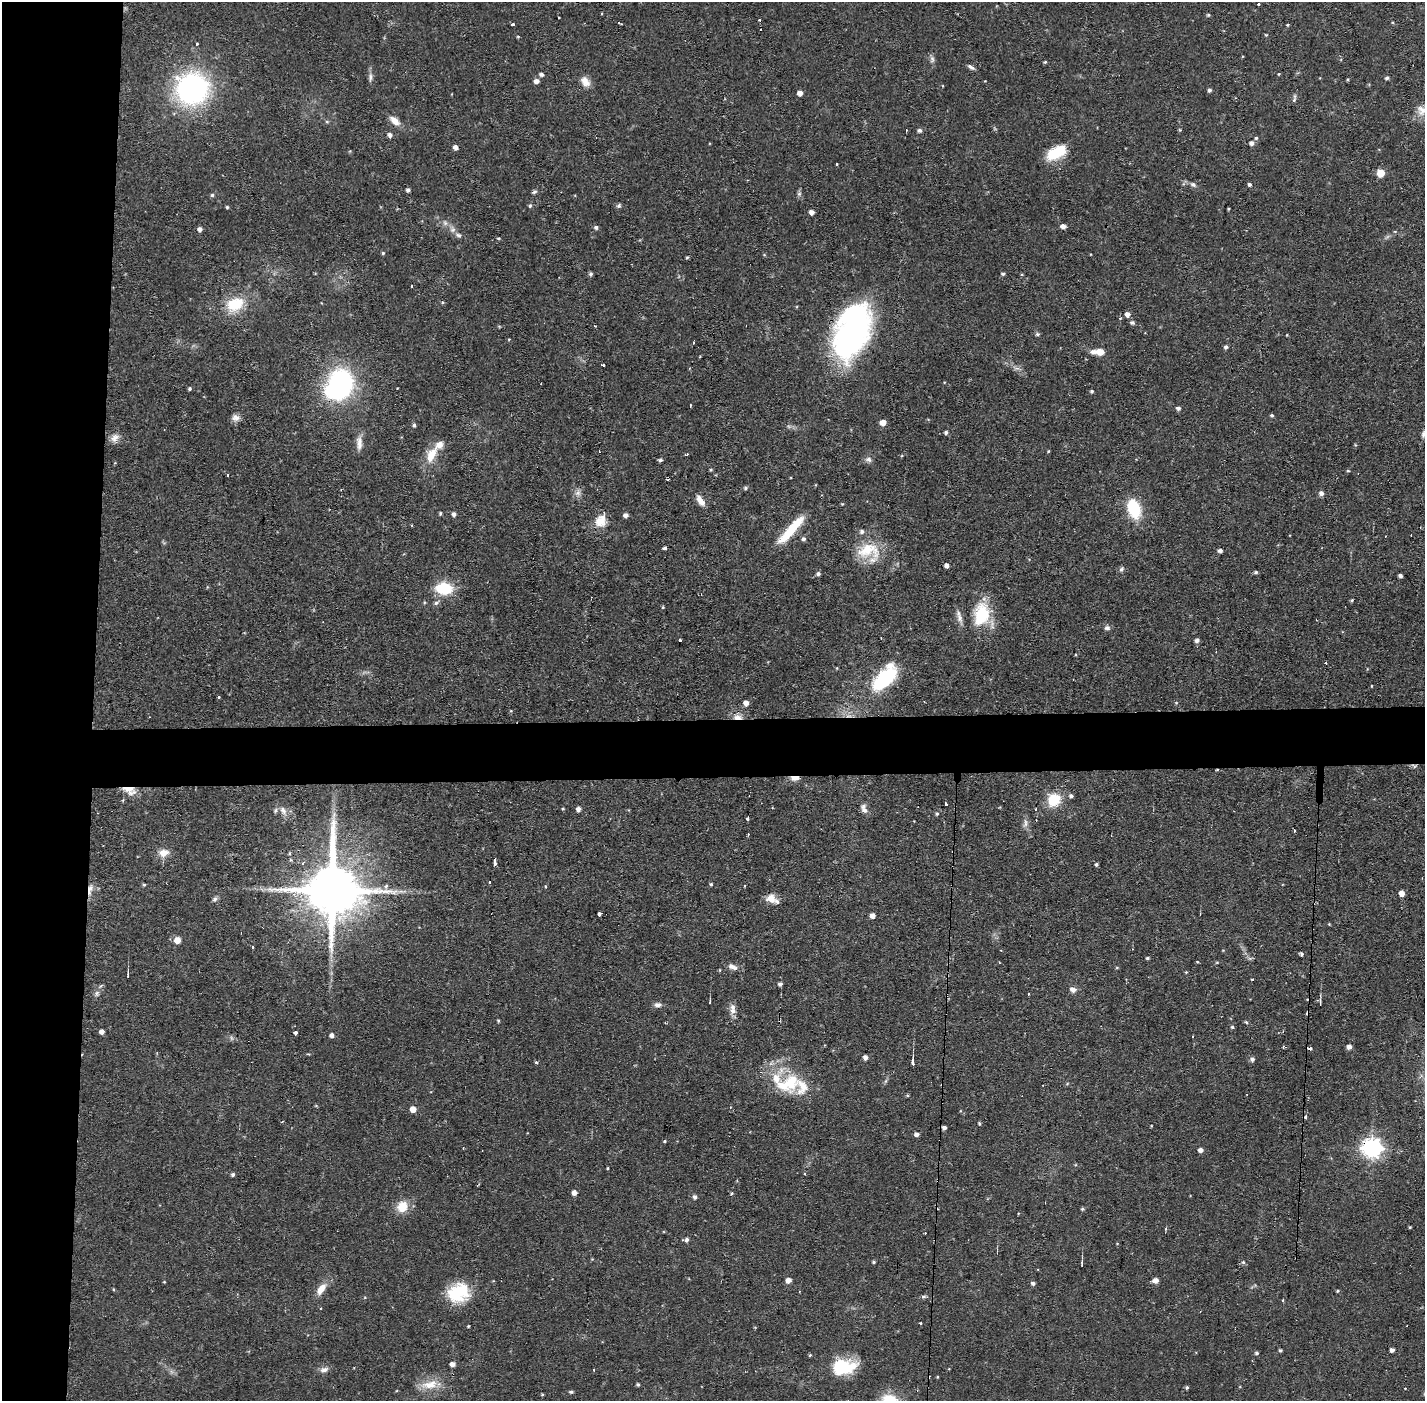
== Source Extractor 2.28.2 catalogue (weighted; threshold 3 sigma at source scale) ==
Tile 4 of 3 x 3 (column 1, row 2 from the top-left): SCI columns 1-1423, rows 1451-2849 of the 4268 x 4301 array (HDU 1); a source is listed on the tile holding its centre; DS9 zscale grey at full resolution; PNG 1427 x 1403 px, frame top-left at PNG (2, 2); no overlay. Shown black and unused: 10% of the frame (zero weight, under 2 of 3 exposures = <1% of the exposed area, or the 3 px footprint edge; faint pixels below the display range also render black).
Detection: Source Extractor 2.28.2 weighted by HDU 2 'WHT'; one run over the whole footprint, this tile lists its part. Background 0.0561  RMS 0.0059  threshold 0.0263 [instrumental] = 3 sigma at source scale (4.5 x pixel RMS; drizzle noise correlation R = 1.50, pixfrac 1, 0.05/0.05 arcsec/px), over >= 5 px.
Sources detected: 267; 1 too faint to see at this stretch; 4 inside a brighter object's white glare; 18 cosmic-ray / hot-pixel residue — not listed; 9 inside a brighter listed object's ellipse — not listed separately; the other 235 listed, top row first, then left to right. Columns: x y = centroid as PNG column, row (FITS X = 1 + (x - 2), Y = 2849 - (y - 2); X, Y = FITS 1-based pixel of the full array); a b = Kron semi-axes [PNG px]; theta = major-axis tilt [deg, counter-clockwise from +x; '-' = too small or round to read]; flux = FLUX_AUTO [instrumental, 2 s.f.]
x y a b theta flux
1258 4 3 3 - 0.76
1208 15 4 4 - 0.78
559 18 3 2 - 0.75
619 23 6 2 -16 2.2
512 24 3 3 - 1.8
1288 25 4 3 - 0.64
1266 35 4 3 - 0.52
196 44 3 3 - 1.5
932 59 11 5 -72 1.9
1045 62 4 4 - 0.72
971 67 10 4 -33 1.8
541 74 5 4 - 1.6
1279 74 3 3 - 0.48
370 77 12 5 90 2.1
1387 78 5 4 - 1.2
536 81 5 5 - 3.1
585 82 15 10 -53 5
192 89 28 27 - 130
1209 90 5 4 - 1.4
800 93 5 5 - 3.1
1294 100 7 5 74 1.3
1423 110 19 15 1 8.3
394 121 15 8 -38 5
906 130 3 2 - 0.62
919 130 5 4 - 1.7
1180 130 5 3 - 0.61
390 135 5 5 - 2.1
1256 138 4 4 - 0.94
1252 143 6 5 - 2.3
455 147 5 5 - 2.6
1055 153 23 14 27 17
836 164 3 2 - 0.69
1380 173 5 5 - 12
1193 184 10 6 -31 1.9
1249 184 4 4 - 1.1
408 190 4 3 - 1.6
534 192 6 5 - 1.2
212 195 5 4 - 0.99
530 206 6 4 63 1
619 206 6 6 - 1.2
227 207 4 4 - 0.7
1228 209 3 3 - 0.55
812 212 4 4 - 3.2
445 223 8 6 -87 1.9
1063 226 5 5 - 2.7
596 227 5 4 - 1.5
199 229 5 4 - 2
453 230 8 7 - 2.5
498 238 4 3 - 0.61
383 253 4 4 - 0.81
687 257 4 3 - 0.7
590 274 4 4 - 1.4
1003 274 4 4 - 0.99
412 286 3 3 - 1.2
235 304 24 17 26 19
1127 314 5 5 - 3.2
1132 323 6 5 - 1.5
595 326 3 3 - 0.45
851 333 59 33 69 160
1037 334 6 5 - 0.97
1287 335 3 3 - 0.45
509 339 3 3 - 0.49
693 342 3 2 - 0.77
1226 347 5 4 - 1.3
1098 352 15 7 -1 7.1
603 365 4 3 - 2.1
341 381 23 20 -19 72
189 389 4 4 - 1
1092 391 4 3 - 0.94
1178 408 5 5 - 1.6
1272 415 4 4 - 0.96
236 418 11 8 -4 3
883 422 5 5 - 4.8
414 425 5 4 - 1.2
946 432 4 4 - 1.3
1424 434 10 6 61 2.3
115 438 13 9 35 4
359 443 19 7 -88 4.6
1048 451 5 3 - 0.58
431 455 22 11 62 12
868 459 9 7 -22 2.2
660 460 4 3 - 1.5
711 470 4 3 - 0.7
1348 471 5 4 - 0.64
228 475 3 2 - 0.8
668 479 5 2 - 0.61
745 488 5 5 - 1
577 493 8 6 46 2.2
1321 493 6 5 - 2.2
700 500 15 7 -60 4.7
842 504 4 3 - 0.5
1134 509 20 13 -72 25
440 513 5 4 - 0.74
454 514 5 4 - 2.1
626 515 5 4 - 2.2
601 521 18 14 68 8.5
791 530 39 9 48 21
803 539 5 5 - 1.5
665 548 4 3 - 3.1
868 550 33 21 0 21
1220 551 4 4 - 2.2
947 565 5 4 - 2.1
1121 569 7 5 82 1.3
1256 572 5 4 - 1.1
818 573 5 4 - 1.6
1400 576 4 4 - 1.7
444 588 15 10 -4 26
1352 600 4 3 - 0.72
436 603 6 5 - 1.5
663 607 4 3 - 0.63
981 614 27 18 78 28
959 618 17 7 -76 3.7
1107 628 8 6 -2 1.8
679 640 3 3 - 4.2
1197 640 5 5 - 1.9
1326 663 3 2 - 0.5
885 678 30 15 47 46
218 697 3 3 - 2.3
746 703 6 5 - 2.8
1176 703 5 3 - 0.48
511 711 4 3 - 0.5
737 717 13 7 -5 4.2
1414 766 8 5 -34 1.2
1217 770 4 3 - 0.48
795 778 10 5 3 5
129 790 19 9 -22 7.7
1071 796 5 4 - 1.6
1054 800 12 10 47 21
945 803 3 3 - 2.7
864 808 13 8 -70 3.1
563 809 4 3 - 0.52
578 809 5 5 - 2.5
1036 809 3 3 - 0.77
283 811 14 8 -60 4.1
937 814 5 4 - 0.92
748 819 3 3 - 2
1025 823 13 7 83 2.6
748 834 3 2 - 0.65
953 851 3 2 - 0.93
164 853 14 10 11 6
495 859 5 3 - 3.4
1096 865 4 4 - 0.97
711 884 4 4 - 0.85
144 885 5 4 - 0.79
545 886 4 3 - 0.55
745 886 3 3 - 1.3
90 889 18 6 77 4.1
332 890 18 15 88 4500
401 891 10 4 0 2.1
1402 893 5 5 - 3.8
771 898 13 11 -14 5.7
215 899 8 6 62 1.6
599 914 4 4 - 1.8
872 916 5 4 - 3.4
1329 924 4 3 - 0.5
177 940 5 5 - 7.3
1301 954 4 4 - 1.4
1147 958 4 3 - 0.91
1250 958 7 4 18 1
1197 962 5 3 - 0.47
1217 962 5 3 - 0.56
732 967 11 6 -27 3.3
1117 968 5 3 - 0.56
1186 972 4 4 - 0.57
128 975 7 2 81 0.61
1252 979 3 3 - 1.3
780 984 5 4 - 1.4
1073 989 8 7 - 2.7
97 993 8 7 - 1.8
1028 994 3 2 - 1.4
710 1002 5 2 - 0.46
1320 1002 10 3 -88 1
658 1005 9 7 7 2.4
732 1009 15 7 -87 4
498 1021 4 3 - 0.68
1246 1022 5 4 - 0.98
1232 1027 5 4 - 0.85
102 1032 4 4 - 2.7
295 1033 3 3 - 4.4
332 1035 5 5 - 2.2
1283 1047 4 3 - 0.79
1349 1047 5 5 - 2.9
1310 1048 5 3 - 2
865 1057 4 4 - 2.5
1252 1059 6 5 - 1.5
536 1062 5 4 - 0.82
913 1062 8 3 -90 2
791 1082 28 18 73 20
316 1106 5 3 - 0.5
413 1109 5 5 - 5.8
1306 1117 3 3 - 4.6
979 1124 5 4 - 0.66
1151 1126 4 2 - 0.39
944 1128 4 4 - 2
916 1134 4 4 - 2.3
664 1141 4 3 - 0.7
1372 1148 8 7 - 280
1200 1150 4 4 - 2.9
607 1168 3 3 - 1.4
233 1174 4 4 - 1.3
805 1174 3 3 - 0.76
574 1192 5 5 - 3.2
695 1197 5 4 - 1.8
402 1207 14 13 - 9.9
1082 1209 5 4 - 0.79
1410 1227 3 3 - 0.55
687 1240 6 5 - 1.7
874 1262 4 3 - 0.82
1082 1262 8 3 90 0.89
1243 1262 5 5 - 1.1
788 1280 5 5 - 3.9
1155 1280 7 6 - 2.8
164 1282 4 3 - 0.46
1033 1283 5 4 - 1.5
113 1289 5 3 - 0.52
321 1289 16 8 55 6.8
461 1290 27 20 -5 23
1337 1291 4 4 - 0.6
924 1296 6 4 1 0.99
1283 1300 3 3 - 1.2
920 1323 3 2 - 0.76
468 1326 3 3 - 0.55
1280 1350 5 3 - 0.78
1392 1350 4 4 - 2.2
1257 1353 4 4 - 1.2
452 1364 5 4 - 3.2
843 1367 26 15 9 30
324 1370 13 7 15 2.9
594 1370 3 3 - 0.66
638 1384 3 3 - 0.96
430 1385 26 12 10 11
1187 1387 4 4 - 0.96
571 1392 5 4 - 1.2
542 1394 3 3 - 0.66
890 1400 25 14 -19 14
Overlapping masked pixels (flux is a lower limit): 11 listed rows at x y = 851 333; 885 678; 737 717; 1414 766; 1217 770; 795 778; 129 790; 953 851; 90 889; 332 890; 1372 1148
Isophote crosses this tile's border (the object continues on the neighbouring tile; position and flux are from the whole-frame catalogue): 3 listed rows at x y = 1423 110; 1424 434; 890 1400